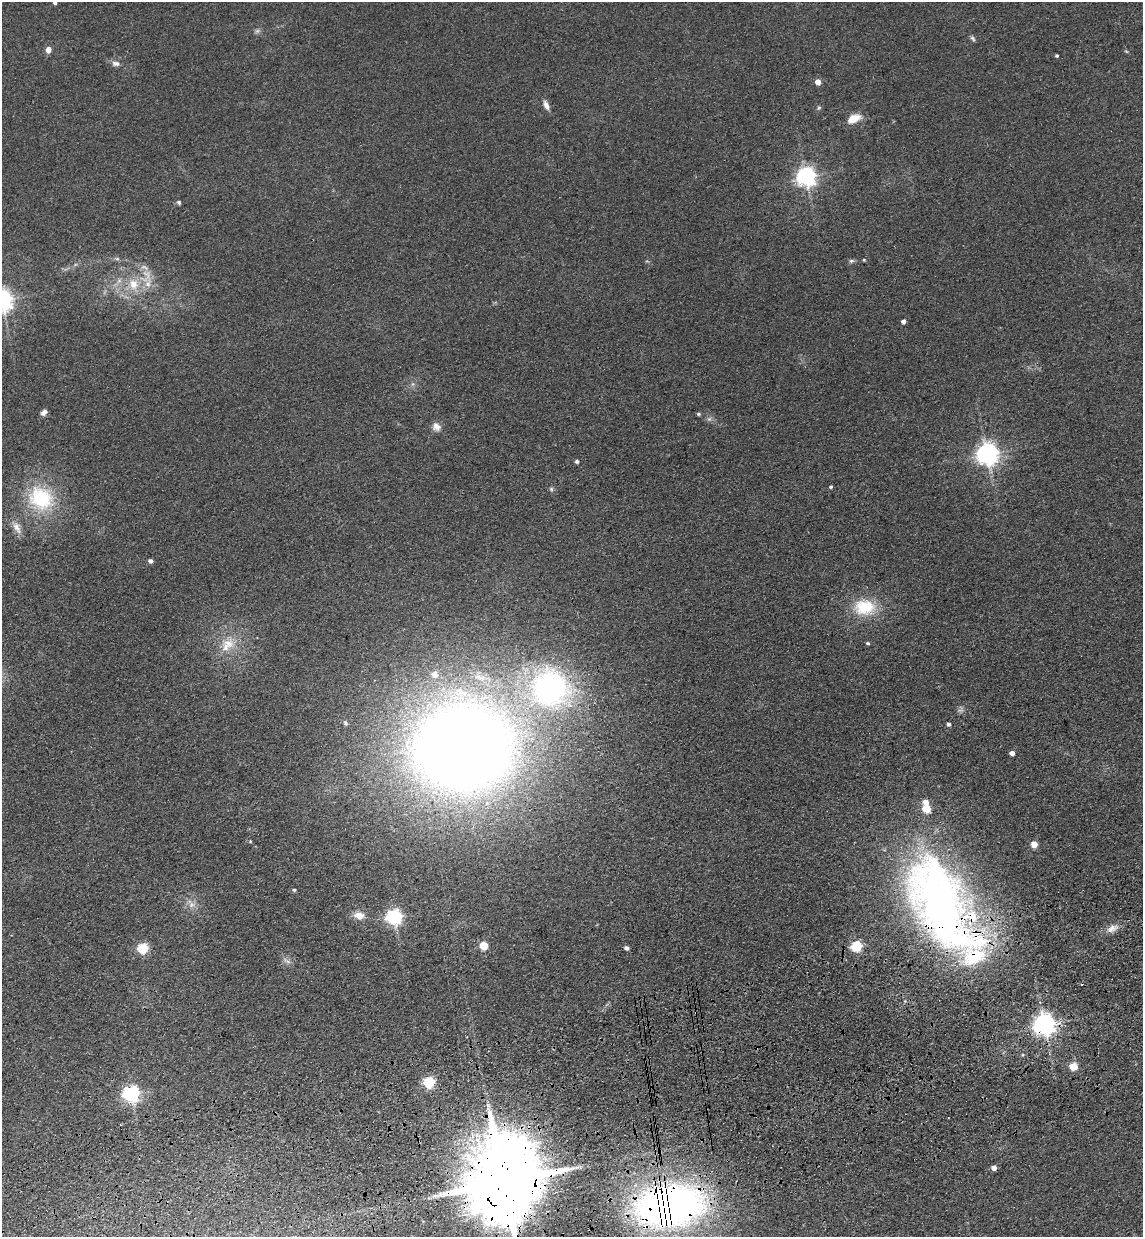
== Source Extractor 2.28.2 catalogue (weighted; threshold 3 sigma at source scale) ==
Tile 7 of 4 x 4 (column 3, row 2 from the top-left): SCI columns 2459-3599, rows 2589-3823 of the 5030 x 5177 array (HDU 1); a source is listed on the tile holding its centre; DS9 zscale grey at full resolution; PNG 1145 x 1239 px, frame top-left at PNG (2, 2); no overlay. Shown black and unused: <1% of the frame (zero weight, under 3 of 4 exposures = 6% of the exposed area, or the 3 px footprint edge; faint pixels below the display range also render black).
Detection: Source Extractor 2.28.2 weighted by HDU 2 'WHT'; one run over the whole footprint, this tile lists its part. Background 0.0889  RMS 0.0068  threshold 0.0306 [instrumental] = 3 sigma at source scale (4.5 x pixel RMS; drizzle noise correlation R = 1.50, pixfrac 1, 0.05/0.05 arcsec/px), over >= 5 px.
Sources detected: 67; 1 too faint to see at this stretch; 1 cosmic-ray / hot-pixel residue — not listed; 4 inside a brighter listed object's ellipse — not listed separately; the other 61 listed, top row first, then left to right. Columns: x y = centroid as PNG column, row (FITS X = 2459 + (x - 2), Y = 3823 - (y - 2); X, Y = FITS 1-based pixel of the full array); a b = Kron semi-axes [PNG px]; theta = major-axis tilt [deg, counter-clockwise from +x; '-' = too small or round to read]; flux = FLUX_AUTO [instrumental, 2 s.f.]
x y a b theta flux
55 2 4 3 - 2
973 38 8 5 -46 1.4
48 50 5 5 - 6.1
1057 56 3 3 - 1
116 63 11 7 -7 3
818 82 4 4 - 7.9
546 105 11 6 -63 3.9
819 108 6 5 - 1
853 119 16 8 24 9.3
806 177 7 6 - 380
179 202 5 4 - 1.5
117 259 6 4 0 1.3
864 260 4 3 - 0.64
851 261 8 5 14 1.4
147 274 16 10 -46 8.6
133 284 16 14 -72 14
2 300 7 7 - 500
903 321 4 4 - 2.9
413 384 7 4 90 1.4
44 412 8 5 37 3
698 414 5 4 - 1.1
709 419 6 5 - 1.5
436 427 12 10 -47 4.2
988 454 7 7 - 520
577 461 4 4 - 1.6
831 487 4 3 - 0.97
551 489 6 5 - 1.2
41 498 31 27 -35 48
17 528 18 9 -64 5.6
150 561 5 4 - 2.3
864 607 29 22 -1 28
229 643 18 13 -21 12
868 643 5 4 - 1.1
434 674 6 5 - 5.1
551 688 56 54 -24 160
345 723 6 4 -65 1.3
949 724 4 4 - 1.9
463 748 71 60 4 1400
1012 753 4 4 - 4.3
925 802 6 5 - 5.2
926 809 5 5 - 26
250 841 4 4 - 0.72
1034 844 7 6 - 5.5
294 890 5 4 - 1
191 904 15 9 -54 5.6
941 906 113 52 -61 430
359 915 14 9 -13 6.4
394 917 6 6 - 200
1112 928 18 9 23 5.7
484 946 5 5 - 25
857 946 6 5 - 60
143 948 5 5 - 56
627 948 4 4 - 2.5
288 962 7 4 -20 1.6
1045 1025 7 7 - 540
1073 1067 5 5 - 22
429 1082 6 5 - 69
131 1094 6 6 - 230
994 1168 4 4 - 4.9
504 1182 27 18 -84 14000
670 1206 65 41 7 400
Overlapping masked pixels (flux is a lower limit): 4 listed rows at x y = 941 906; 1045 1025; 504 1182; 670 1206
Isophote crosses this tile's border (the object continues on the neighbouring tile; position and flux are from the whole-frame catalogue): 3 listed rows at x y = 55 2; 2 300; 504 1182